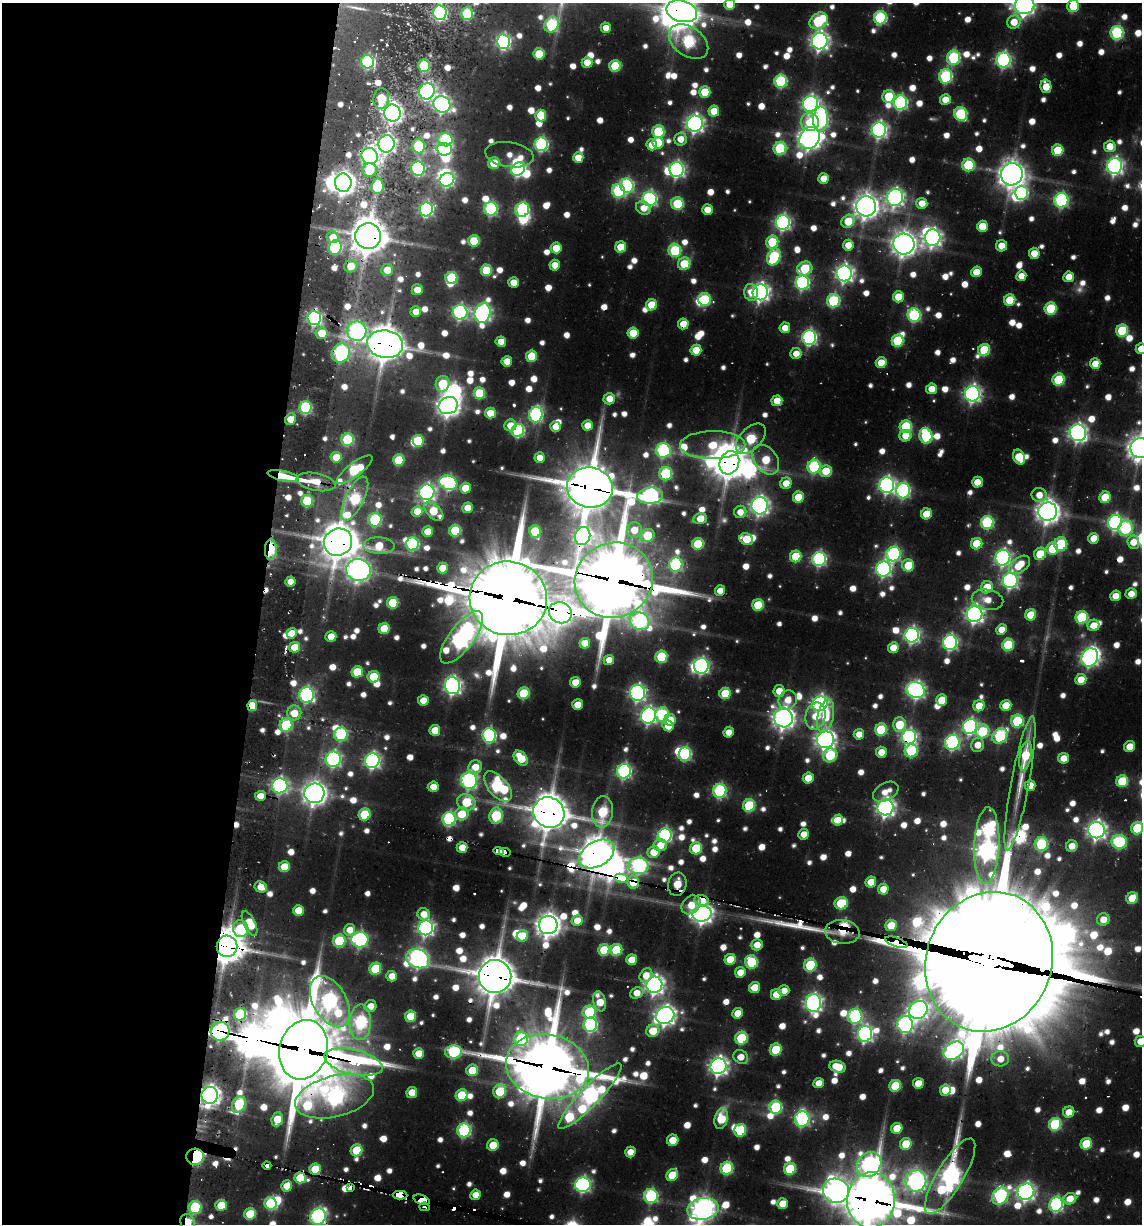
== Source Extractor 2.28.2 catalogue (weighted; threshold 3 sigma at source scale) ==
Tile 5 of 4 x 4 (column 1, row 2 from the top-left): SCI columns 302-1441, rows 2848-4069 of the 5036 x 5291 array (HDU 1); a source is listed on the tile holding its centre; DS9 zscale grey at full resolution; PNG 1144 x 1226 px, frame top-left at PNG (2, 3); each listed source drawn as its Kron ellipse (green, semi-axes under 4 px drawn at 4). Shown black and unused: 23% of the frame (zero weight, under 2 of 3 exposures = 11% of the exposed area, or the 3 px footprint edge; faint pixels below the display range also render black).
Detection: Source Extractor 2.28.2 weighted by HDU 2 'WHT'; one run over the whole footprint, this tile lists its part. Background 0.0791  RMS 0.0095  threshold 0.0426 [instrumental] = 3 sigma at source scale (4.5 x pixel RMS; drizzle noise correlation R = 1.50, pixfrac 1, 0.05/0.05 arcsec/px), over >= 5 px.
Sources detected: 1082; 35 too faint to see at this stretch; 34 inside a brighter object's white glare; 22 cosmic-ray / hot-pixel residue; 1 long thin detection or spike segment (spike, bleed or trail) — neither listed nor drawn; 11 inside a brighter listed object's ellipse — not listed separately; of the other 979, all 500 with FLUX_AUTO >= 20.2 (the completeness limit of this list) listed and drawn (479 fainter detections not listed), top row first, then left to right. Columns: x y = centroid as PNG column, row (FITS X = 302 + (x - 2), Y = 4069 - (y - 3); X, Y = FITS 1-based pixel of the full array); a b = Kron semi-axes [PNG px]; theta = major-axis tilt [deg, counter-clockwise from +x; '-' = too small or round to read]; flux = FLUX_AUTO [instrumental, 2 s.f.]
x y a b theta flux
730 5 5 5 - 43
1025 5 10 9 - 910
1073 6 6 5 - 64
682 11 16 10 -15 2600
440 13 7 6 - 280
467 14 6 6 - 100
880 18 6 6 - 190
819 21 10 7 35 150
1014 22 7 6 - 30
551 25 8 7 - 180
606 28 5 5 - 20
1117 33 7 6 - 190
820 41 8 8 - 770
503 42 7 6 - 380
688 42 22 14 -35 220
539 54 5 5 - 68
954 58 7 6 - 180
1003 60 7 7 - 380
368 62 7 6 - 270
587 62 5 5 - 28
424 66 6 6 - 110
615 66 6 6 - 79
946 76 7 6 - 200
781 81 6 6 - 160
1046 86 7 5 -79 34
427 91 8 7 - 430
705 92 5 5 - 54
889 96 6 6 - 74
381 98 10 8 82 49
945 100 5 5 - 26
900 103 7 6 - 300
442 104 8 8 - 490
810 104 8 7 - 530
714 111 5 5 - 40
392 113 8 8 - 770
961 114 7 6 - 170
541 115 6 5 - 58
820 119 12 7 87 410
810 122 9 9 - 41
695 124 8 8 - 660
879 130 7 7 - 520
658 132 6 6 - 120
809 138 12 9 52 1200
680 139 6 6 - 23
445 140 7 6 - 170
658 143 6 5 - 48
387 144 8 8 - 550
541 144 7 6 - 280
652 145 5 5 - 29
418 146 7 6 - 110
1110 146 6 6 - 29
780 148 6 6 - 140
444 149 7 6 - 260
1058 150 6 5 - 66
509 155 24 12 -8 24
370 156 8 8 - 590
578 158 5 5 - 33
494 163 6 5 - 62
968 165 6 6 - 100
1115 166 8 7 - 610
418 168 7 6 - 250
518 169 7 6 - 340
677 169 7 7 - 450
369 170 7 6 - 49
1012 174 11 11 - 1600
824 178 5 5 - 25
447 180 7 6 - 290
343 183 9 8 - 1200
377 186 7 6 - 76
627 186 7 6 - 250
618 191 7 6 - 180
1021 193 7 6 - 200
895 197 9 8 - 660
650 199 7 7 - 360
1061 200 7 7 - 270
922 203 5 5 - 25
677 204 6 6 - 95
866 206 10 10 - 1400
643 208 8 6 -32 21
426 209 7 6 - 320
491 209 7 6 - 220
707 209 5 5 - 25
522 210 7 6 - 220
848 221 7 6 - 50
783 222 7 7 - 430
982 226 5 5 - 43
368 236 13 13 - 2700
333 237 6 6 - 26
933 238 8 7 - 660
474 241 6 5 - 71
772 242 6 6 - 78
904 244 10 10 - 1400
848 245 5 5 - 24
1001 246 6 5 - 23
335 247 7 6 - 190
621 247 5 5 - 47
556 248 5 5 - 36
675 250 7 6 - 140
1034 253 5 5 - 27
774 257 9 6 68 150
684 264 6 6 - 71
555 265 5 5 - 25
351 266 7 6 - 26
805 268 8 7 - 82
387 270 6 6 - 29
486 270 6 5 - 67
976 272 5 5 - 32
844 273 8 7 - 670
1021 276 5 5 - 21
1069 277 5 5 - 23
451 278 6 6 - 100
513 282 5 5 - 24
802 283 7 6 - 320
417 290 5 5 - 25
751 292 8 7 - 21
760 292 8 7 - 750
898 297 5 5 - 38
705 299 7 6 - 120
1010 300 6 5 - 56
833 301 7 6 - 160
651 305 5 5 - 51
1051 308 6 6 - 96
416 312 5 5 - 26
460 312 7 7 - 360
483 313 10 8 75 580
914 315 7 6 - 210
314 318 7 6 - 410
683 324 5 5 - 31
785 328 5 5 - 23
357 331 10 9 - 420
1122 331 6 6 - 110
322 333 6 6 - 39
633 333 5 5 - 44
809 338 7 7 - 390
898 341 6 6 - 110
501 342 5 5 - 23
385 344 18 14 -9 2900
1141 349 5 5 - 24
696 350 5 5 - 38
984 350 6 6 - 87
341 353 10 8 50 340
796 354 5 5 - 21
531 356 6 5 - 62
507 361 5 5 - 25
881 363 5 5 - 35
1095 364 5 5 - 23
1059 380 6 6 - 110
443 384 8 6 74 82
932 389 5 5 - 28
479 393 6 6 - 88
972 394 8 7 - 610
609 399 6 5 - 21
777 401 5 5 - 30
448 405 10 8 24 1100
305 407 6 6 - 170
490 413 5 5 - 42
536 415 8 6 72 280
291 419 6 5 - 28
510 425 6 6 - 29
587 425 5 5 - 26
555 427 5 5 - 21
906 427 6 6 - 110
518 430 7 6 - 200
1078 433 8 8 - 690
905 436 6 5 - 31
926 436 8 6 -77 150
751 439 18 10 45 120
348 440 6 6 - 130
418 441 6 5 - 70
713 445 33 14 0 67
1140 448 10 10 - 1400
663 450 7 7 - 260
336 457 5 5 - 37
1019 457 8 5 -63 57
540 458 5 5 - 21
399 460 6 5 - 86
766 460 16 11 -54 61
729 463 12 9 69 2500
814 467 7 6 - 210
355 470 21 7 37 140
826 471 6 6 - 43
666 474 7 6 - 160
283 476 16 5 -12 71
316 482 20 8 -11 34
977 482 5 5 - 26
448 483 9 7 -18 290
786 483 6 5 - 26
887 485 8 7 - 520
590 487 23 20 -8 5400
465 488 5 5 - 36
903 491 7 7 - 300
427 492 8 7 - 520
1039 495 7 7 - 21
650 496 12 8 6 450
798 497 5 5 - 50
1105 497 6 5 - 55
355 499 24 9 64 190
307 501 6 6 - 110
760 506 8 8 - 700
468 508 5 5 - 22
417 511 5 5 - 32
434 511 12 6 -46 61
740 512 6 6 - 21
1048 512 9 9 - 1300
926 514 5 5 - 43
700 519 7 5 14 37
375 520 7 6 - 160
987 522 6 6 - 200
1115 522 7 7 - 380
1125 528 8 7 - 170
634 530 8 7 - 25
455 531 6 6 - 100
535 531 6 5 - 71
428 532 5 5 - 36
647 535 7 6 - 61
583 536 9 7 73 510
1093 538 5 5 - 28
746 539 7 5 -26 48
338 542 14 13 - 2900
1133 542 6 6 - 22
412 544 6 6 - 190
698 544 6 5 - 82
977 544 6 5 - 61
1061 544 7 6 - 110
379 546 16 8 -3 50
1052 549 6 6 - 64
271 550 10 6 89 83
893 554 7 7 - 270
1040 554 6 6 - 59
796 556 6 5 - 71
1003 558 8 7 - 470
819 559 7 6 - 310
676 565 7 6 - 210
908 565 6 6 - 58
1019 565 12 7 35 40
442 568 5 5 - 31
884 569 7 7 - 420
359 570 12 11 - 1100
614 580 39 37 27 8600
290 581 5 5 - 20
1010 581 7 7 - 460
987 587 6 5 - 39
720 591 5 5 - 22
1131 594 5 5 - 22
1115 596 5 5 - 21
508 598 39 37 -10 12000
988 600 16 10 -11 24
393 603 6 5 - 73
758 605 6 5 - 70
560 613 12 10 -26 1000
974 614 8 8 - 720
1031 615 5 5 - 51
1082 617 6 6 - 140
640 621 10 8 -30 250
1094 625 6 5 - 24
384 629 5 5 - 51
1001 630 5 5 - 21
292 633 5 5 - 25
912 635 7 7 - 470
331 637 5 5 - 27
462 637 31 12 53 820
585 643 5 5 - 27
950 643 7 7 - 350
1008 645 6 5 - 110
295 647 5 5 - 45
893 648 5 5 - 28
661 657 6 6 - 91
1090 657 9 8 - 620
609 660 5 5 - 21
701 666 8 7 - 410
357 672 6 5 - 67
374 677 6 6 - 60
1081 679 5 5 - 29
575 682 5 5 - 30
452 686 8 7 - 630
916 690 9 7 -24 610
779 691 6 5 - 26
524 693 6 5 - 87
637 693 8 7 - 510
725 693 6 5 - 62
306 695 7 7 - 350
423 700 5 5 - 27
788 700 10 8 57 25
941 700 5 5 - 36
820 704 7 7 - 600
578 705 5 5 - 31
1006 705 5 5 - 38
252 706 6 5 - 41
979 706 6 5 - 32
294 713 7 7 - 31
662 714 7 6 - 140
648 715 8 7 - 510
816 716 13 10 76 34
826 716 17 8 77 47
783 718 9 9 - 1100
670 720 6 5 - 32
1017 721 6 6 - 130
286 725 7 6 - 130
899 725 7 6 - 69
668 726 6 5 - 25
970 727 8 7 - 420
881 729 6 6 - 100
435 730 5 5 - 36
983 731 7 6 - 94
729 732 5 5 - 20
341 734 7 6 - 170
859 734 5 5 - 20
489 735 7 6 - 280
1000 736 8 6 46 190
909 737 7 7 - 390
825 740 8 8 - 860
952 742 8 7 - 330
978 745 7 6 - 22
1130 746 5 5 - 27
911 751 7 6 - 130
881 752 5 5 - 25
685 754 7 6 - 190
830 755 7 7 - 86
1025 756 15 6 79 61
521 758 8 6 -50 48
1064 758 5 5 - 22
333 759 8 7 - 420
372 761 7 7 - 470
475 767 7 6 - 27
624 771 7 7 - 350
808 778 5 5 - 31
469 781 8 8 - 340
1122 781 6 6 - 78
1020 784 68 9 79 38
1030 785 5 5 - 25
280 786 8 7 - 410
498 786 18 9 -49 240
433 787 5 5 - 24
720 791 7 6 - 230
886 792 14 8 29 21
314 793 10 10 - 1300
260 796 5 5 - 22
466 802 9 8 - 81
749 805 6 6 - 120
886 807 8 8 - 710
549 812 16 14 -36 3400
602 812 16 10 84 130
365 814 6 6 - 93
462 814 7 6 - 46
496 816 8 6 82 140
449 819 7 6 - 260
838 820 5 4 - 21
1137 828 6 6 - 89
1096 830 8 8 - 800
804 834 5 5 - 22
665 835 7 7 - 310
1119 842 8 7 - 180
1041 844 7 6 - 160
660 845 6 6 - 26
987 846 38 12 88 1200
1072 846 6 5 - 23
462 847 5 5 - 28
696 848 6 6 - 84
499 851 5 4 - 360
505 852 6 3 -12 87
654 852 6 5 - 35
597 854 19 12 31 2400
639 866 10 8 -2 340
284 867 5 5 - 43
621 878 7 4 -12 620
633 882 6 5 - 56
871 882 5 5 - 30
677 884 11 9 77 71
261 887 6 5 - 24
883 889 5 5 - 28
1132 898 6 5 - 45
702 901 7 5 -18 33
841 903 6 6 - 86
691 905 10 8 44 26
298 910 5 5 - 37
424 914 6 6 - 23
702 914 9 8 - 960
1103 919 6 6 - 25
577 921 5 5 - 32
250 924 13 5 -64 52
548 925 9 9 - 1300
891 925 6 5 - 33
426 928 7 7 - 530
241 929 8 7 - 88
350 930 6 5 - 21
842 932 17 11 -6 68
522 936 6 5 - 44
360 940 8 7 - 290
339 941 6 6 - 100
896 942 12 4 -19 800
757 945 6 5 - 21
227 946 11 10 - 2600
604 950 6 5 - 70
616 950 6 6 - 85
418 959 12 9 -21 670
730 959 5 5 - 45
632 960 5 5 - 40
751 962 7 6 - 120
989 962 71 62 68 54000
810 965 6 6 - 130
375 969 6 5 - 94
740 972 5 5 - 27
646 975 7 6 - 22
392 976 5 5 - 23
495 976 16 16 - 3800
654 985 8 8 - 820
754 988 6 5 - 39
784 991 6 5 - 20
637 993 7 5 22 23
776 994 5 5 - 35
600 1001 10 6 -76 36
330 1002 28 16 -61 510
813 1003 9 7 -88 620
370 1006 6 6 - 21
918 1010 10 8 42 640
589 1012 6 6 - 110
738 1013 5 5 - 32
240 1014 6 6 - 120
665 1015 9 8 - 920
411 1016 6 5 - 63
855 1016 7 7 - 260
360 1022 18 10 87 230
590 1025 7 7 - 270
905 1025 8 8 - 430
220 1031 9 9 - 370
653 1031 7 6 - 41
865 1034 7 7 - 490
741 1038 6 6 - 110
521 1039 7 7 - 140
1140 1041 5 5 - 22
304 1050 30 24 74 11000
776 1050 6 5 - 83
954 1051 11 8 36 520
454 1052 8 6 2 200
418 1053 5 5 - 29
741 1057 8 6 -35 23
1000 1059 9 7 -3 20
353 1062 30 12 -13 500
718 1066 8 8 - 760
547 1067 42 32 -11 8100
838 1067 8 5 -17 45
472 1070 6 5 - 51
818 1083 5 5 - 22
918 1083 5 5 - 28
895 1086 6 5 - 67
945 1090 6 5 - 37
500 1091 7 6 - 79
412 1092 5 5 - 37
210 1095 8 8 - 940
462 1095 6 5 - 82
335 1096 40 20 14 640
590 1096 44 9 46 580
239 1104 9 6 62 110
776 1107 6 6 - 140
1069 1112 6 5 - 24
721 1118 10 6 76 64
277 1119 7 5 71 39
802 1119 8 7 - 330
1055 1124 6 6 - 150
897 1128 5 5 - 43
464 1130 7 6 - 250
740 1130 6 6 - 97
673 1140 6 5 - 33
906 1144 6 5 - 53
1086 1144 6 5 - 71
493 1145 6 5 - 42
357 1150 6 5 - 71
630 1152 5 5 - 22
195 1157 9 8 - 180
869 1164 13 11 51 490
267 1165 4 4 - 630
727 1168 6 6 - 150
315 1169 5 5 - 59
790 1169 6 6 - 98
672 1175 6 5 - 58
950 1176 43 13 59 870
300 1178 6 5 - 78
916 1181 11 10 - 730
583 1185 8 7 - 390
287 1186 5 5 - 34
350 1188 4 3 - 220
836 1191 13 12 - 1200
1026 1192 8 8 - 620
400 1195 7 4 -2 1800
475 1195 5 5 - 21
651 1196 7 7 - 210
1000 1196 9 7 52 280
1070 1199 6 5 - 25
422 1200 8 4 -22 2200
871 1200 28 24 86 6000
271 1203 6 6 - 140
782 1204 5 5 - 32
221 1205 5 5 - 48
1056 1205 7 6 - 300
195 1207 6 6 - 140
424 1207 5 3 - 28
703 1209 16 11 10 1100
250 1214 6 5 - 74
318 1217 8 7 - 390
188 1222 9 7 -67 38
Overlapping masked pixels (flux is a lower limit): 76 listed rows (the first 20) at x y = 682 11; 440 13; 946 76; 809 138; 370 156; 368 236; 351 266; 314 318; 683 324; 385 344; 341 353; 972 394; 291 419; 729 463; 283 476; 316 482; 590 487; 355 499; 307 501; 1048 512
Isophote crosses this tile's border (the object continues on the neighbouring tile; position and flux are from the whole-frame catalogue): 15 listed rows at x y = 730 5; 1025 5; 1073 6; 682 11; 440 13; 1141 349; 1140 448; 1137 828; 989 962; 1140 1041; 950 1176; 871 1200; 703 1209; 318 1217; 188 1222